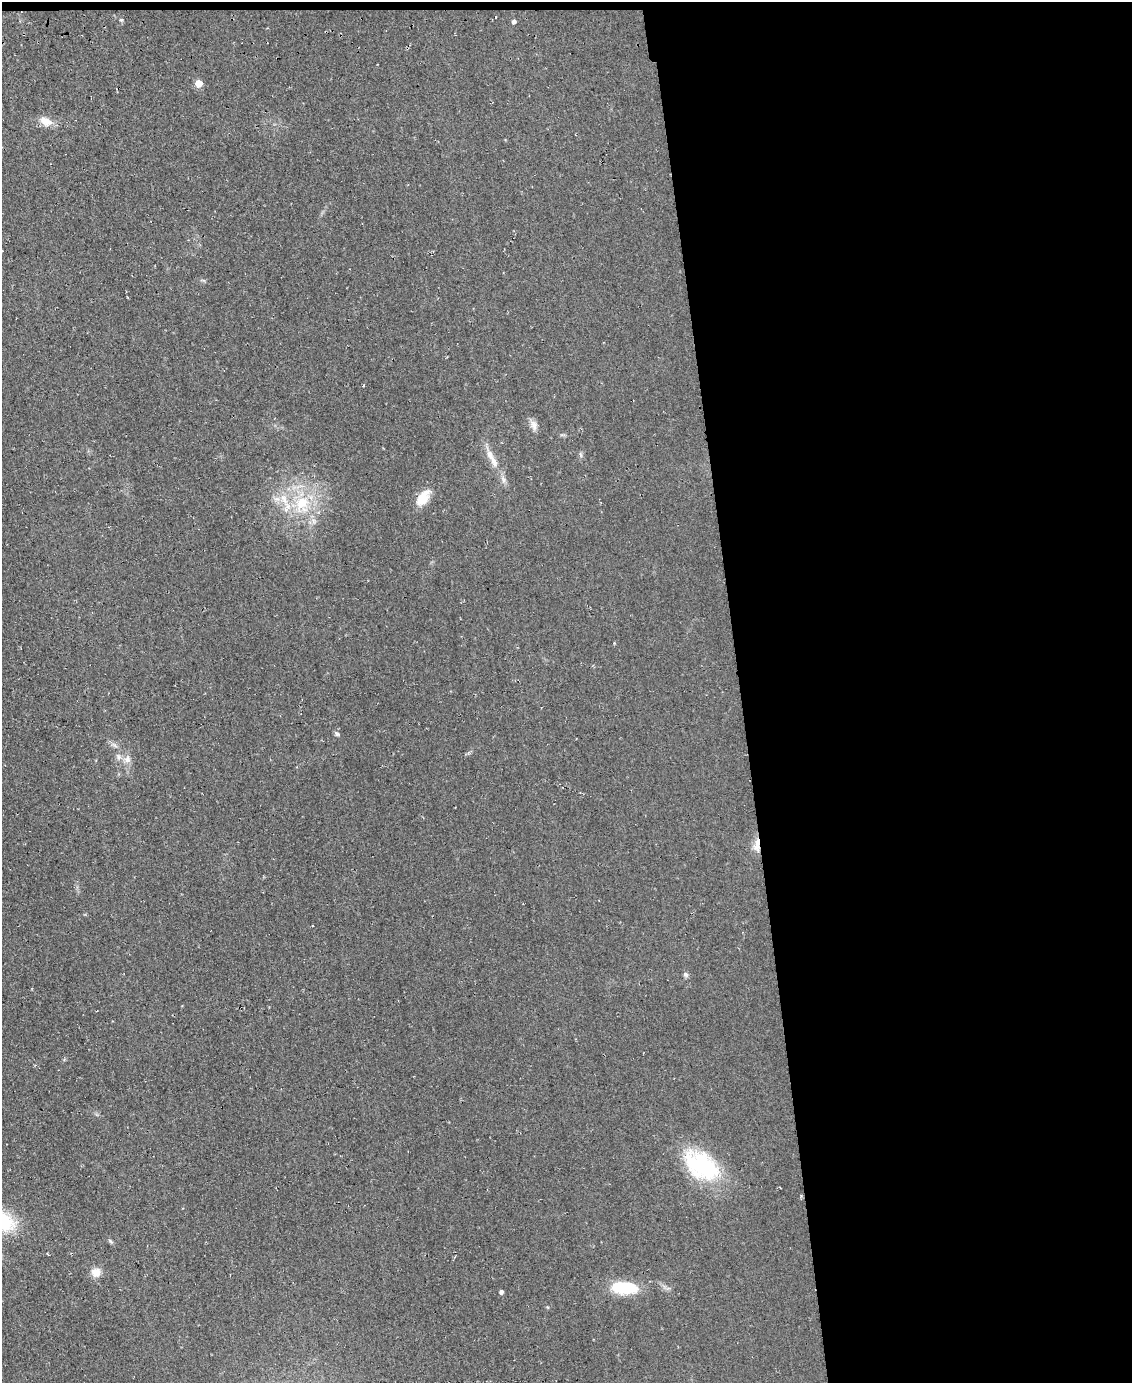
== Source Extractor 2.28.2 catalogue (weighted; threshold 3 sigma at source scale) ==
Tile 4 of 4 x 3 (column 4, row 1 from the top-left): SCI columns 3402-4531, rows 2937-4317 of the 4561 x 4553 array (HDU 1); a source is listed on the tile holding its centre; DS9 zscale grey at full resolution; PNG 1134 x 1385 px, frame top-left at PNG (2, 2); no overlay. Shown black and unused: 35% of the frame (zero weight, under 2 of 3 exposures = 3% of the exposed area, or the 3 px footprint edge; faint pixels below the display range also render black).
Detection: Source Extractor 2.28.2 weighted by HDU 2 'WHT'; one run over the whole footprint, this tile lists its part. Background 0.0474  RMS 0.013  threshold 0.0589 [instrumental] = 3 sigma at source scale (4.5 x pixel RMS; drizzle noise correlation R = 1.50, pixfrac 1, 0.05/0.05 arcsec/px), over >= 5 px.
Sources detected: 26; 4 inside a brighter listed object's ellipse — not listed separately; the other 22 listed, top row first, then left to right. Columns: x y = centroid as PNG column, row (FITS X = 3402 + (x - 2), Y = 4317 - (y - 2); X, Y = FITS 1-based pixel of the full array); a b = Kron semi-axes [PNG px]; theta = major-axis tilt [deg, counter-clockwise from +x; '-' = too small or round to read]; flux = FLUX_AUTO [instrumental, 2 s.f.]
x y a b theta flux
121 20 5 4 - 1.4
514 21 5 4 - 3.9
199 83 5 5 - 24
46 121 17 11 -27 14
363 385 3 2 - 1.3
534 425 13 9 -69 7.9
490 454 22 9 -69 14
581 455 8 3 -71 2
503 479 11 7 -63 5.8
423 498 24 12 53 23
277 499 9 7 14 6.2
302 504 28 22 70 66
337 734 8 5 -33 2.6
127 759 12 9 82 8.6
757 845 19 8 83 12
686 975 8 6 -48 2.9
701 1165 50 31 -37 110
2 1221 23 16 -29 86
110 1241 8 4 -36 2.2
96 1272 12 12 - 11
624 1288 32 15 -4 49
501 1292 4 4 - 3.4
Overlapping masked pixels (flux is a lower limit): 1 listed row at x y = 757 845
Isophote crosses this tile's border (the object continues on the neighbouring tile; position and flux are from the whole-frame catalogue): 1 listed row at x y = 2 1221